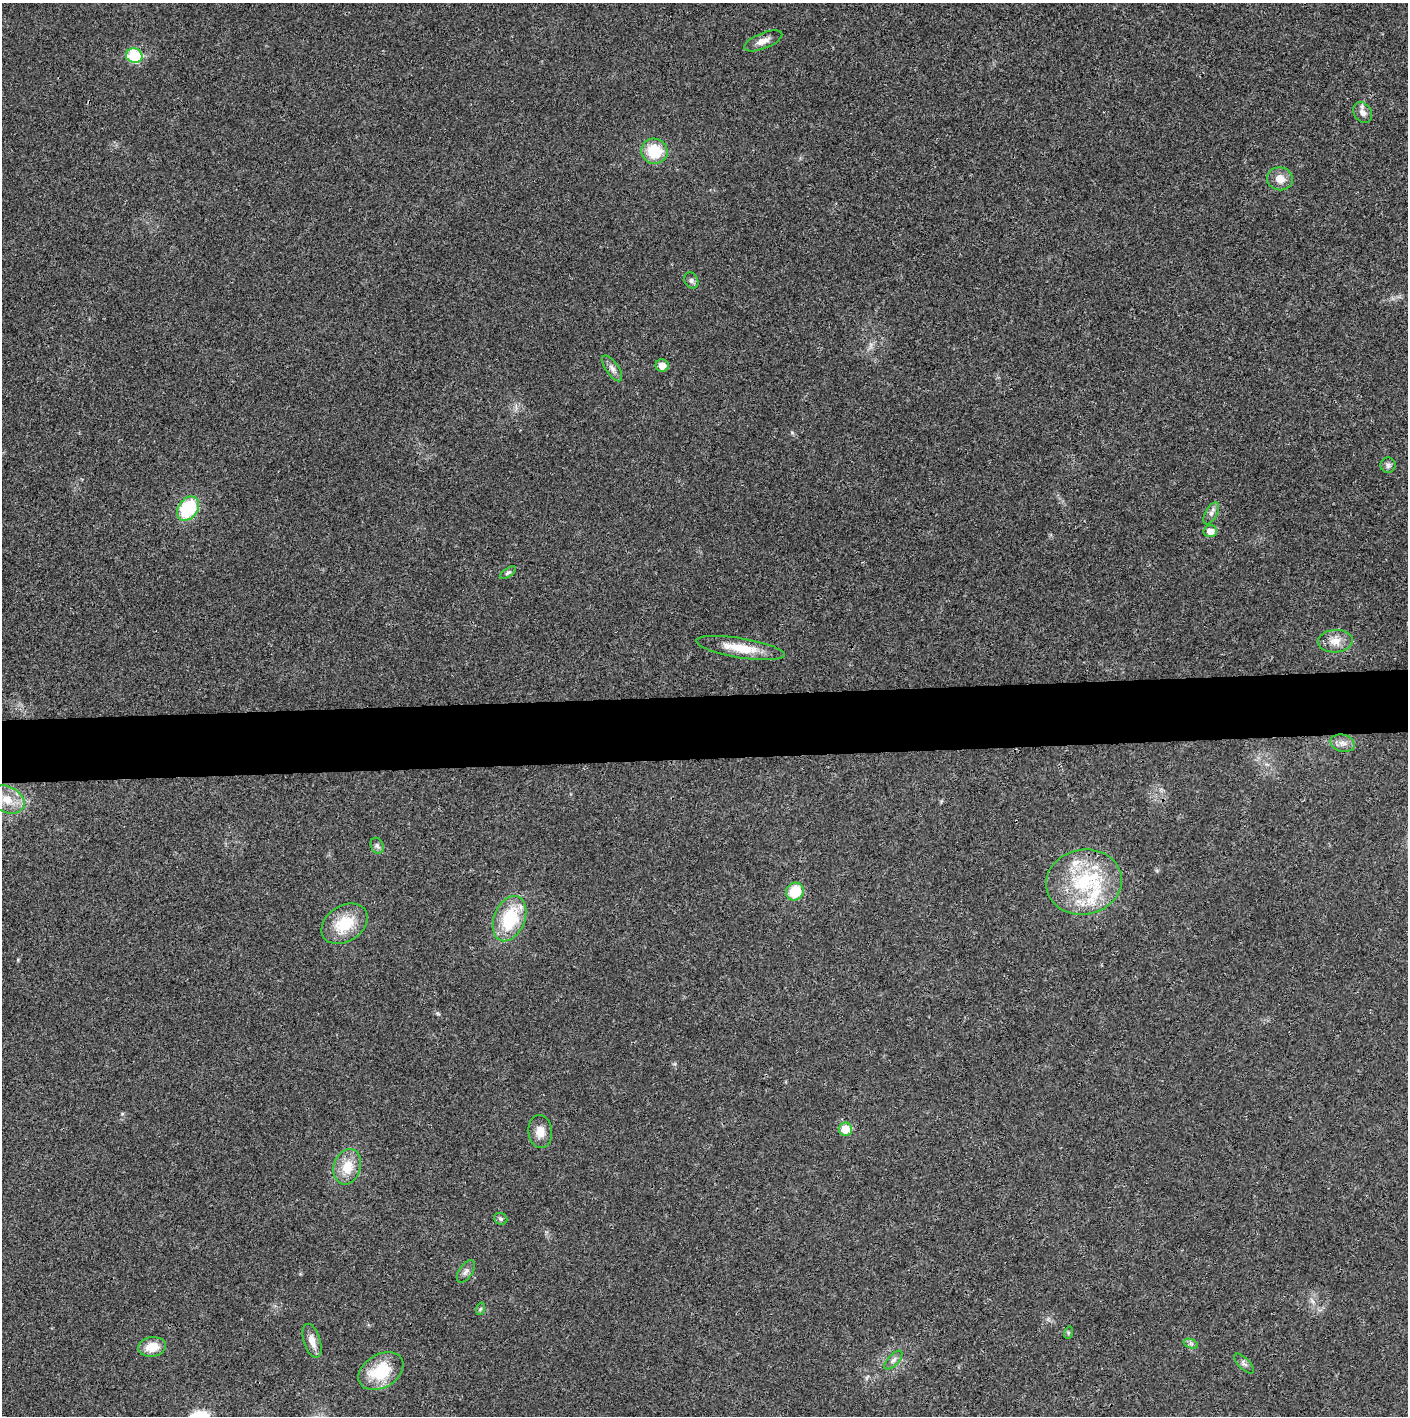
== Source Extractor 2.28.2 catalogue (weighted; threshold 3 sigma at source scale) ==
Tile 5 of 3 x 3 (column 2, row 2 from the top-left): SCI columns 1410-2815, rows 1417-2830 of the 4225 x 4245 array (HDU 1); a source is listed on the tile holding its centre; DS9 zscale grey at full resolution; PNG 1410 x 1418 px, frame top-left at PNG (2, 3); each listed source drawn as its Kron ellipse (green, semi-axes under 4 px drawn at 4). Shown black and unused: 4% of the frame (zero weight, under 3 of 4 exposures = <1% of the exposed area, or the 3 px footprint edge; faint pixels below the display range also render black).
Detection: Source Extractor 2.28.2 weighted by HDU 2 'WHT'; one run over the whole footprint, this tile lists its part. Background 0.0197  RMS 0.0041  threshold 0.0186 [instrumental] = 3 sigma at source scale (4.5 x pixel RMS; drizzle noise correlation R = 1.50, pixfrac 1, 0.05/0.05 arcsec/px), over >= 5 px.
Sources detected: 37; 2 inside a brighter listed object's ellipse — not listed separately; the other 35 listed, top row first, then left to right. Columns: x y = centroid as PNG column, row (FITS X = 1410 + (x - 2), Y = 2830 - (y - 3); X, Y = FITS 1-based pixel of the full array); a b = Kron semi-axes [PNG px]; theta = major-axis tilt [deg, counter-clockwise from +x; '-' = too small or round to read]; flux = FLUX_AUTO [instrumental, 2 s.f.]
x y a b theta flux
763 41 20 7 22 3.2
134 56 8 7 - 24
1363 113 11 8 -56 2.6
654 151 13 12 - 14
1280 179 13 11 -8 4.3
691 280 8 6 -60 1.2
662 366 6 6 - 3.8
612 368 15 6 -55 2.1
1388 465 8 7 - 1.6
188 509 13 9 55 27
1211 513 12 6 61 1.7
1210 531 7 6 - 4
508 573 9 4 34 0.82
1335 641 17 11 4 4.6
740 648 45 10 -9 11
1343 743 12 8 -14 2.5
7 800 18 13 -26 7.9
377 846 8 6 -68 1.2
1084 882 38 32 10 35
795 891 9 8 - 12
509 919 24 15 68 23
344 924 25 18 33 14
845 1129 6 6 - 7.7
540 1132 16 12 -84 4.4
347 1167 18 13 72 8.3
501 1219 7 5 -31 0.84
466 1271 13 6 55 1.7
480 1309 6 4 71 0.63
1068 1333 6 4 73 0.53
312 1341 17 8 -73 3.8
1191 1344 7 4 -19 0.93
152 1347 14 9 8 6.8
893 1360 12 5 47 1.5
1244 1364 13 5 -46 1.3
381 1371 24 16 31 17